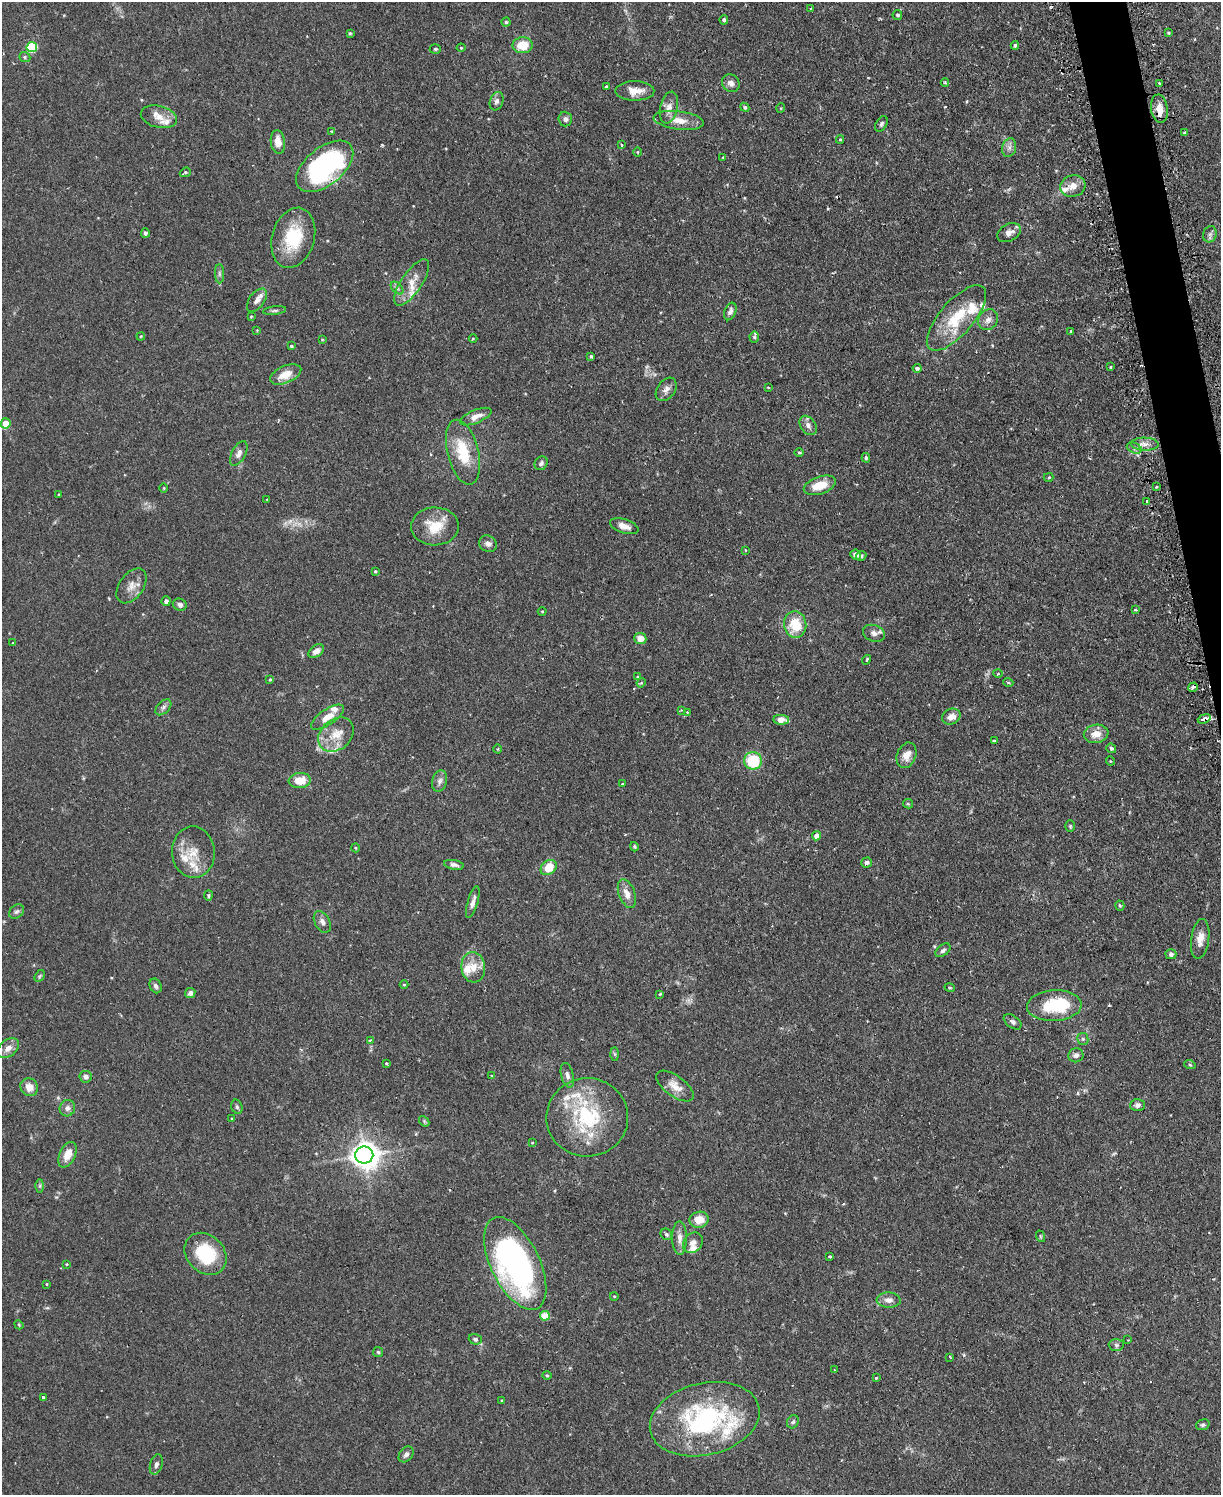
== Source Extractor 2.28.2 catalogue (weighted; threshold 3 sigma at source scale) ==
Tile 6 of 4 x 3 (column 2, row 2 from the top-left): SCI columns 1251-2469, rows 1652-3144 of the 4939 x 4911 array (HDU 1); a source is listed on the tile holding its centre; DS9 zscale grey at full resolution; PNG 1223 x 1497 px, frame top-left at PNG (2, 2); each listed source drawn as its Kron ellipse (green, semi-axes under 4 px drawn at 4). Shown black and unused: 2% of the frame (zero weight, under 2 of 3 exposures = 4% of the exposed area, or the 3 px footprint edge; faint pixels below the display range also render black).
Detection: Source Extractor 2.28.2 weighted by HDU 2 'WHT'; one run over the whole footprint, this tile lists its part. Background 0.0811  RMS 0.0052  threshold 0.0233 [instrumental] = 3 sigma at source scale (4.5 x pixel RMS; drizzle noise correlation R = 1.50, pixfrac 1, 0.05/0.05 arcsec/px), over >= 5 px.
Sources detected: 220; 1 inside a brighter object's white glare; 3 cosmic-ray / hot-pixel residue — neither listed nor drawn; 16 inside a brighter listed object's ellipse — not listed separately; the other 200 listed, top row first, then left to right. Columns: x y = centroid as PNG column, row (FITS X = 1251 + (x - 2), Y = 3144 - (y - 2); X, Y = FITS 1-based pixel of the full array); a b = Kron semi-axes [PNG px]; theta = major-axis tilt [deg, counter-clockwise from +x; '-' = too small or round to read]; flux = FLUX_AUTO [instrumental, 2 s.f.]
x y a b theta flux
811 8 4 2 - 0.33
897 15 5 4 - 0.98
724 20 5 4 - 1.2
506 22 4 4 - 0.74
350 33 4 4 - 0.59
1168 33 4 4 - 0.61
523 45 10 8 0 10
1015 45 4 3 - 0.76
32 47 5 5 - 32
461 48 4 4 - 0.54
435 49 5 4 - 0.63
25 57 6 5 - 0.81
945 82 4 4 - 0.74
731 83 9 8 - 2.7
1160 83 3 3 - 0.97
606 87 3 3 - 0.6
635 91 19 9 0 5.9
497 101 9 6 71 2.1
745 107 5 4 - 0.7
669 108 16 8 77 4.1
781 108 5 3 - 0.38
1159 109 14 8 -82 6.2
159 117 18 11 -14 5.7
565 119 7 7 - 1.5
679 120 25 9 -7 7
881 124 8 5 58 1.1
331 131 3 2 - 0.43
1184 133 4 3 - 0.47
840 139 4 4 - 0.55
278 142 12 7 -83 5.5
621 145 3 3 - 0.69
1009 148 9 7 75 2.2
638 152 4 3 - 0.43
723 157 4 3 - 0.48
325 166 33 18 39 84
185 172 6 4 22 0.95
1073 186 13 10 18 5.2
145 233 5 4 - 1.2
1009 233 12 8 29 3.2
1210 234 8 6 72 1.6
293 238 31 21 74 24
219 274 10 4 -90 1.3
412 282 27 10 56 7.5
397 288 7 4 -45 1.2
257 300 13 7 54 3.2
275 310 12 4 7 1.1
730 311 9 5 69 1.9
251 316 4 3 - 0.48
956 318 41 17 49 22
988 320 11 9 52 2.9
257 330 3 3 - 0.37
1071 331 4 3 - 0.37
141 336 4 3 - 0.43
754 337 5 5 - 0.82
473 338 4 3 - 0.4
322 340 4 3 - 0.37
291 346 4 3 - 0.56
591 356 3 3 - 0.66
1110 367 3 2 - 0.47
917 368 4 4 - 1.1
286 374 16 8 23 7.8
768 387 3 2 - 0.49
666 389 13 9 54 2.9
476 417 17 6 22 3.8
6 423 5 5 - 8
808 425 10 7 -55 2.5
1145 444 14 6 -2 3.2
1134 448 8 5 -23 1.2
463 452 33 15 -76 19
799 452 4 3 - 0.51
239 453 13 7 62 2.8
866 458 5 3 - 0.73
541 463 7 6 - 1.4
1049 477 5 4 - 0.6
820 485 17 8 19 9.3
1156 487 4 3 - 0.53
164 488 4 3 - 0.42
59 495 3 2 - 0.47
267 499 4 2 - 0.35
1147 501 3 3 - 1.5
435 526 24 19 1 13
624 526 15 7 -19 3.5
488 544 9 8 - 2.2
745 550 3 2 - 0.39
856 555 5 5 - 1.9
861 556 5 4 - 0.86
375 571 4 3 - 0.59
131 586 19 12 55 5.4
166 601 5 4 - 1.7
180 605 7 5 -20 1.8
1135 610 3 3 - 0.71
542 611 4 3 - 0.44
795 624 13 11 -84 13
874 633 11 8 -19 2.6
640 638 6 5 - 5.1
13 643 3 2 - 0.32
316 651 8 5 34 3.1
867 660 5 3 - 0.63
998 674 5 3 - 0.49
637 677 4 4 - 0.63
270 679 3 3 - 0.51
1008 682 5 3 - 0.53
641 683 5 4 - 0.53
1193 687 5 3 - 2
163 707 9 6 46 1.6
681 710 3 3 - 0.37
687 712 3 3 - 0.52
328 717 19 7 34 5.8
951 717 9 7 25 3.9
1204 719 6 3 19 4.2
781 720 8 5 -1 5.5
1096 734 12 9 9 5.7
336 735 19 15 41 8.8
994 741 4 3 - 1.4
1111 748 5 4 - 0.98
497 749 4 3 - 0.49
907 755 13 9 68 4.8
753 761 9 8 - 22
1110 761 5 3 - 0.39
300 780 11 7 5 9
440 781 11 7 76 2.2
623 784 3 2 - 0.62
908 804 5 4 - 0.64
1070 826 6 5 - 0.74
817 836 4 4 - 4.5
634 847 5 4 - 0.67
356 848 4 3 - 0.45
193 852 26 21 -87 11
867 862 5 5 - 1.3
454 865 10 4 -11 1.5
549 868 9 6 40 10
627 894 15 8 -69 4.4
208 895 5 4 - 0.8
473 902 16 5 74 2.7
1120 906 5 4 - 0.68
16 912 8 6 42 1.4
322 922 12 7 -62 2.4
1200 939 20 9 82 5
943 950 9 5 39 1.5
1171 954 5 5 - 1.3
473 967 15 12 -83 6.8
40 976 6 4 59 0.75
404 985 4 3 - 0.44
156 986 7 5 -66 1.5
950 988 5 3 - 0.52
190 993 5 5 - 1.9
660 994 3 3 - 0.91
1054 1006 27 15 3 23
1013 1022 10 6 -37 1.5
1083 1039 6 5 - 1.1
370 1040 3 3 - 1.1
8 1048 12 8 39 3.9
615 1054 6 4 -89 0.73
1076 1055 7 7 - 1.8
386 1063 3 3 - 0.66
1190 1065 6 3 -19 0.59
567 1075 12 6 -75 2.2
492 1076 4 4 - 0.61
86 1077 6 6 - 1.5
675 1086 22 10 -36 5.7
29 1087 9 8 - 4.6
1137 1105 7 6 - 1.9
237 1107 7 5 -74 1
67 1108 8 7 - 2.1
587 1117 41 39 2 44
232 1119 3 3 - 0.48
424 1121 6 4 -48 0.7
532 1143 4 3 - 0.41
67 1155 13 8 65 6.9
364 1155 9 8 - 500
40 1186 7 4 90 0.9
699 1220 9 8 - 7.2
666 1234 6 5 - 0.99
1040 1236 6 3 -71 0.51
680 1238 16 7 -89 3.8
693 1243 11 9 49 2.9
205 1254 23 18 -46 26
830 1256 3 3 - 0.73
515 1263 50 24 -64 150
67 1264 3 3 - 0.85
47 1284 4 3 - 0.45
614 1296 4 3 - 0.36
889 1300 12 7 -4 3.2
545 1316 5 5 - 11
19 1325 5 3 - 0.51
475 1339 6 5 - 1.2
1128 1340 2 2 - 0.33
1116 1345 7 6 - 1.2
378 1352 5 5 - 0.7
950 1357 4 3 - 0.6
834 1370 3 3 - 0.58
547 1375 4 4 - 0.62
876 1378 3 2 - 0.38
43 1397 3 3 - 1.4
502 1401 4 3 - 0.52
705 1419 56 36 13 78
793 1422 7 5 56 1.1
1203 1425 7 5 18 1
406 1454 9 6 50 1.8
156 1464 10 6 73 1.7
Overlapping masked pixels (flux is a lower limit): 4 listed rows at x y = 1159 109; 325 166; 1193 687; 1204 719